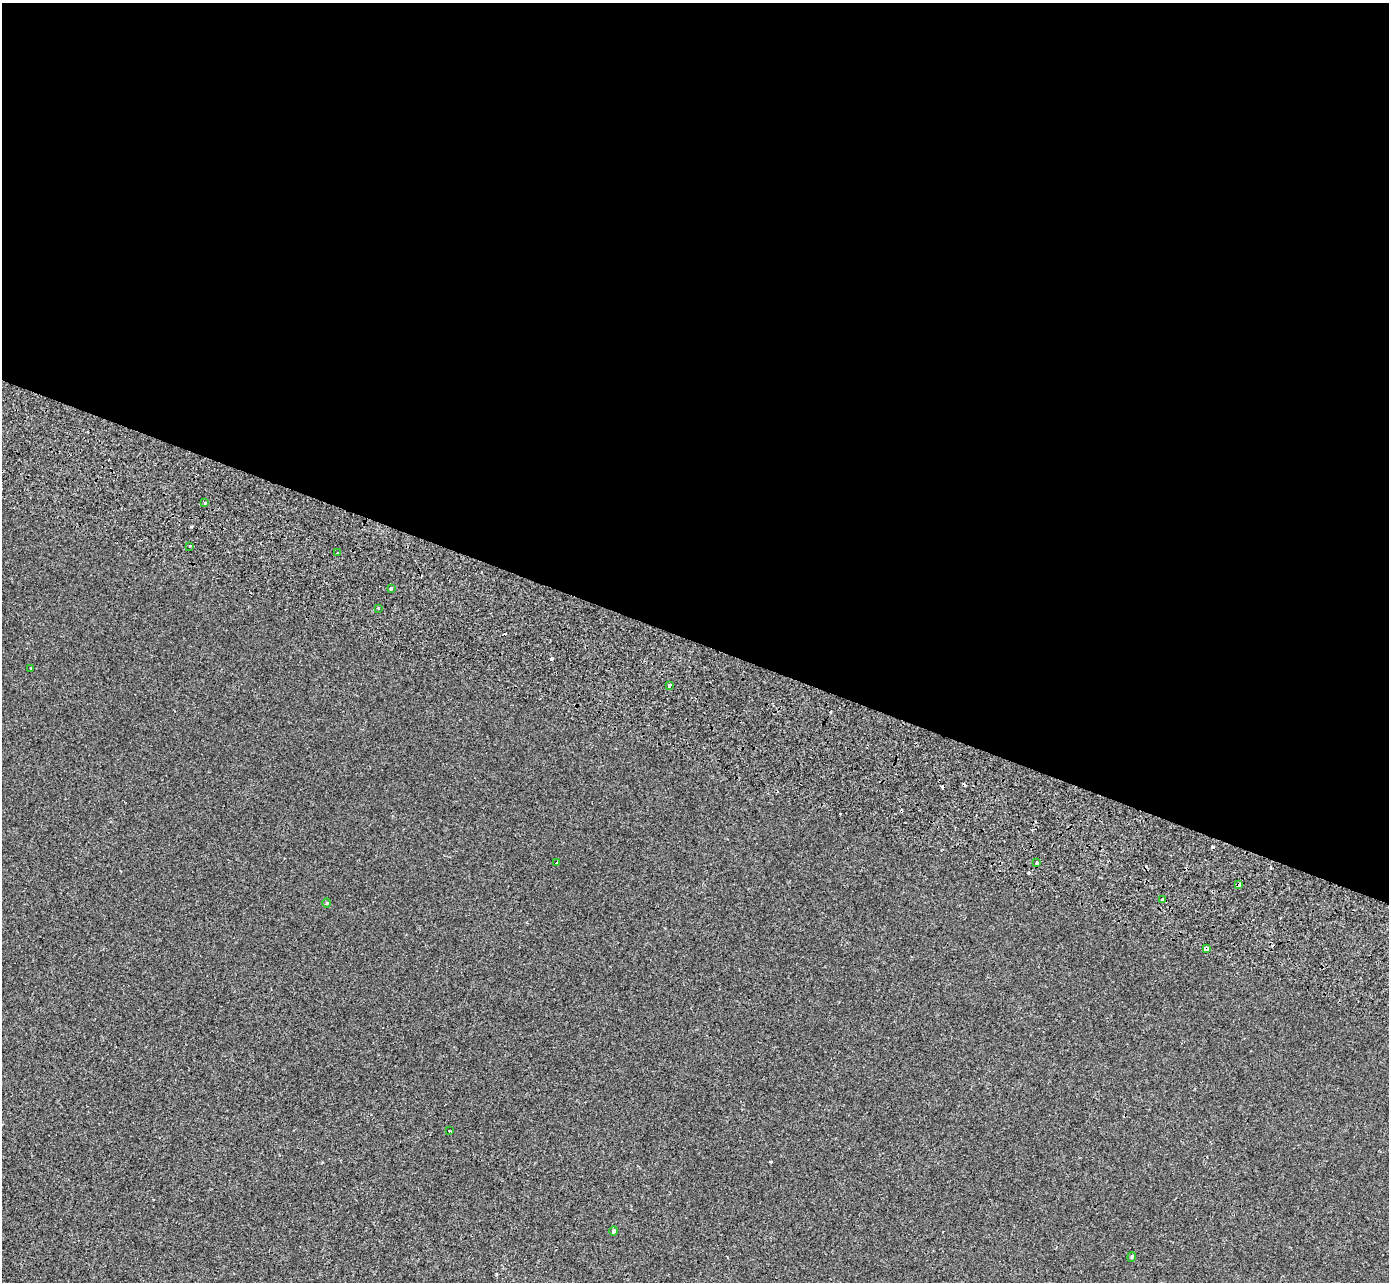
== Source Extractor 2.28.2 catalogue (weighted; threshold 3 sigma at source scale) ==
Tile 3 of 4 x 4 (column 3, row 1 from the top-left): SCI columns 2947-4333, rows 4320-5599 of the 5886 x 6016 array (HDU 1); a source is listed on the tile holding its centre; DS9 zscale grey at full resolution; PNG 1391 x 1284 px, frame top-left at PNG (2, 3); each listed source drawn as its Kron ellipse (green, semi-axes under 4 px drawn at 4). Shown black and unused: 50% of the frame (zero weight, under 2 of 3 exposures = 11% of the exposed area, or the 3 px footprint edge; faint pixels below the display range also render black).
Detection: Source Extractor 2.28.2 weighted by HDU 2 'WHT'; one run over the whole footprint, this tile lists its part. Background -1.87e-04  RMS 0.0033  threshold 0.0146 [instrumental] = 3 sigma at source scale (4.5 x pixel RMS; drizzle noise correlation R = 1.50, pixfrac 1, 0.0396/0.0396 arcsec/px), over >= 5 px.
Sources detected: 21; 5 cosmic-ray / hot-pixel residue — neither listed nor drawn; the other 16 listed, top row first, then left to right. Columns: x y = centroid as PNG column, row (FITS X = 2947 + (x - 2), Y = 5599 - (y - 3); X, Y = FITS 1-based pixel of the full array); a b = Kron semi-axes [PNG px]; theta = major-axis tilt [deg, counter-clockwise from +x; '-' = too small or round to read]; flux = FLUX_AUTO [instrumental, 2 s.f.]
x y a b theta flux
205 503 4 3 - 0.35
189 546 3 3 - 1.5
337 553 3 3 - 0.46
391 588 3 3 - 0.52
378 609 3 2 - 0.29
31 668 3 2 - 1.2
669 685 3 3 - 2.8
556 863 3 3 - 0.83
1037 863 4 3 - 0.48
1239 885 3 3 - 7.3
1163 900 4 3 - 4
326 903 5 3 - 0.37
1207 948 4 3 - 12
450 1131 3 2 - 0.39
614 1231 5 4 - 0.66
1132 1257 5 4 - 0.42
Overlapping masked pixels (flux is a lower limit): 3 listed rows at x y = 1239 885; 1163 900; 1207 948